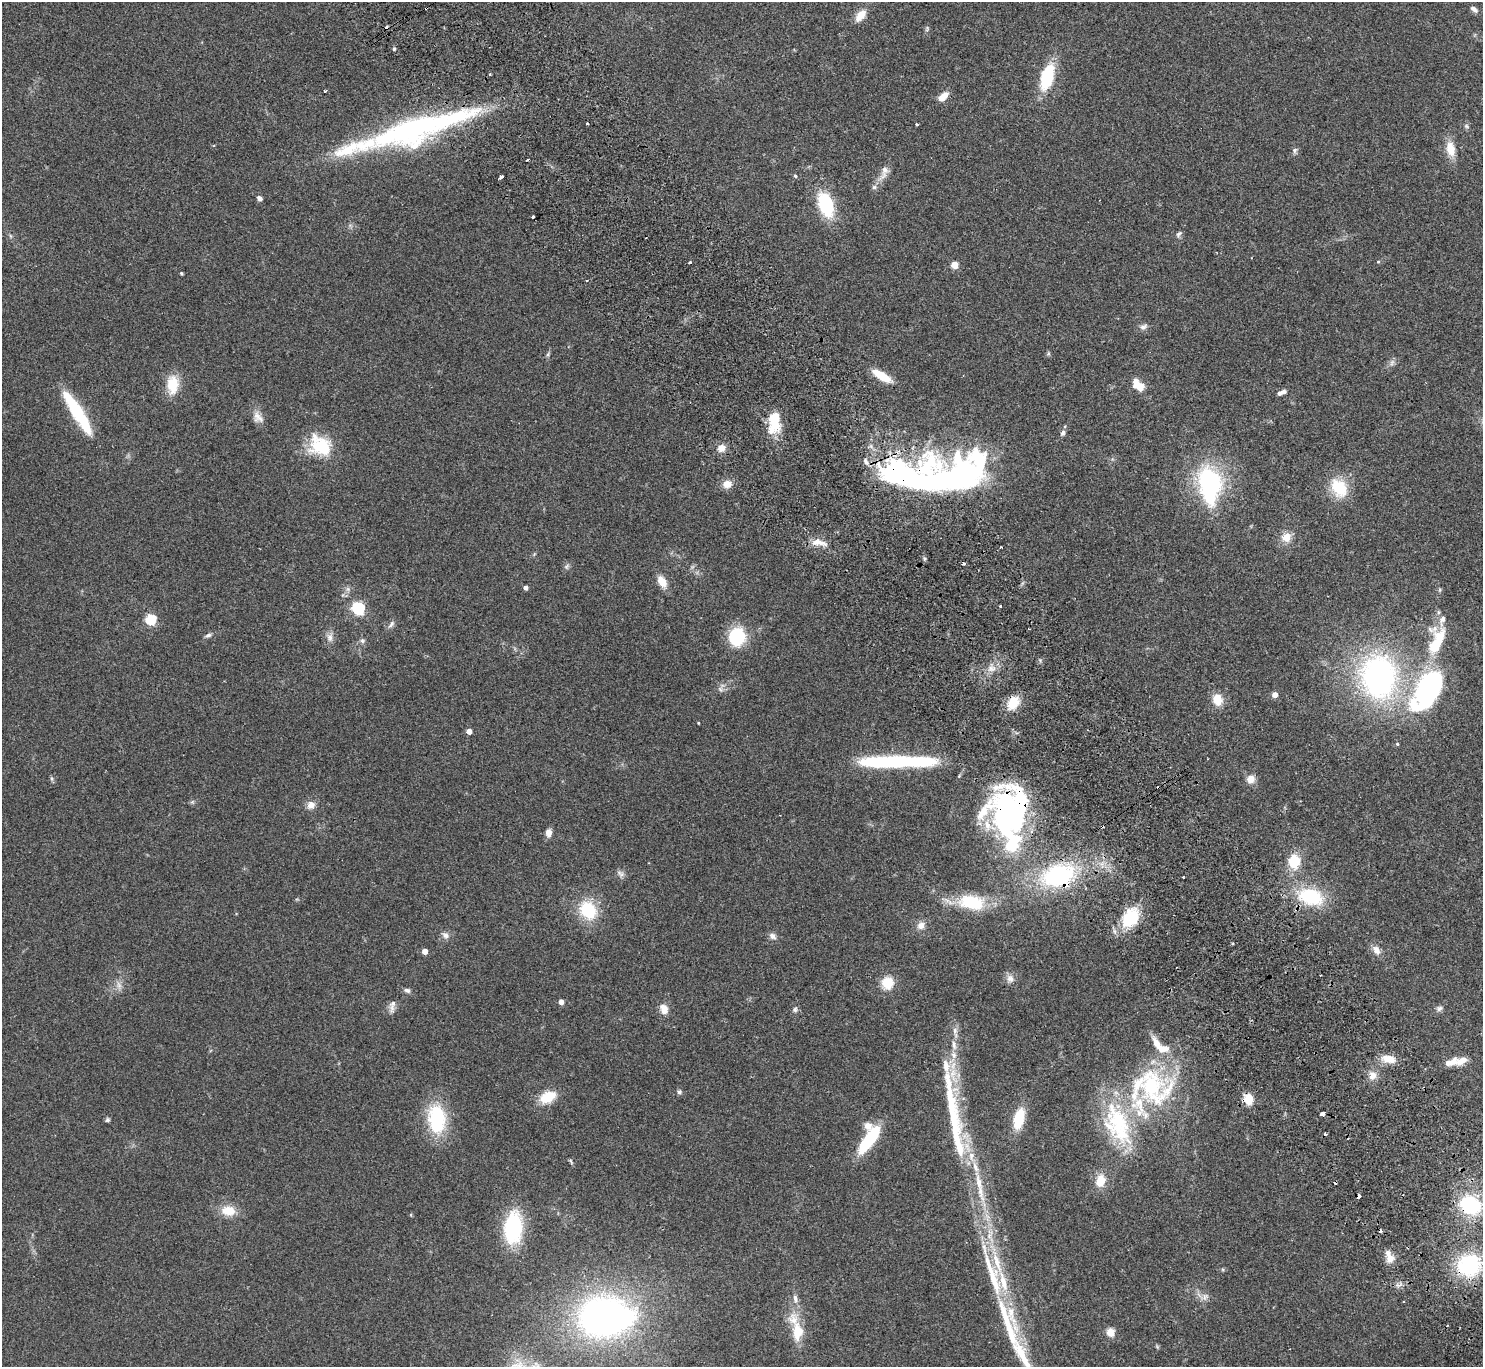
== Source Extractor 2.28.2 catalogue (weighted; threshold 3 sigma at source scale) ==
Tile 6 of 4 x 4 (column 2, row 2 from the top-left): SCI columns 1531-3011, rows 2932-4296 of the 6025 x 5999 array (HDU 1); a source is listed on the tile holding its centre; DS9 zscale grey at full resolution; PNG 1485 x 1369 px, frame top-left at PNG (2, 2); no overlay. Shown black and unused: <1% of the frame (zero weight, under 2 of 3 exposures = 3% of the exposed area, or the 3 px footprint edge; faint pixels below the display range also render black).
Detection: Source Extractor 2.28.2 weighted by HDU 2 'WHT'; one run over the whole footprint, this tile lists its part. Background 0.0987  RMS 0.0088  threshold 0.0396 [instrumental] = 3 sigma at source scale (4.5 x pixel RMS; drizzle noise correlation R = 1.50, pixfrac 1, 0.05/0.05 arcsec/px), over >= 5 px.
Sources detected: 183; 2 too faint to see at this stretch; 9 inside a brighter object's white glare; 8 cosmic-ray / hot-pixel residue — not listed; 29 inside a brighter listed object's ellipse — not listed separately; the other 135 listed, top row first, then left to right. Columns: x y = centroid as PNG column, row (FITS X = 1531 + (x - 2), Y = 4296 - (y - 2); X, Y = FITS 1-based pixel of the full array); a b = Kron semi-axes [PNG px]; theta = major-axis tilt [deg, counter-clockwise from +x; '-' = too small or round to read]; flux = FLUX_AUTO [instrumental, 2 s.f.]
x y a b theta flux
1474 9 11 6 -36 3.4
861 15 14 8 52 12
927 29 7 5 71 1.6
394 49 4 4 - 1.3
490 74 3 2 - 1.1
1047 77 23 11 74 54
325 91 3 3 - 3.1
943 97 12 6 41 9.7
587 123 3 2 - 1.3
916 124 3 3 - 1.2
1466 126 7 5 -18 1.9
417 128 98 30 17 220
214 146 4 3 - 0.85
1450 149 19 10 -77 15
1295 150 8 6 56 2.2
527 160 3 2 - 0.99
885 170 14 12 80 6.3
795 176 5 4 - 1.4
501 177 4 3 - 4.9
874 187 6 6 - 2
259 198 6 5 - 3.1
826 205 21 12 -71 61
1179 234 11 6 59 2.5
11 236 6 4 -70 1.3
690 262 3 3 - 2.7
1378 262 5 3 - 0.8
954 265 5 5 - 23
181 273 3 3 - 1
1143 327 11 8 32 3.6
548 354 7 5 64 1.5
1048 354 7 5 84 1.3
882 376 21 7 -31 20
1136 384 13 9 89 9.3
173 385 21 13 86 23
1284 391 6 5 - 2.6
76 410 48 13 -58 48
258 417 17 12 -57 7.4
774 420 26 13 -89 28
1063 433 9 6 69 2.5
320 446 27 21 -32 42
721 448 9 8 - 7.4
941 479 90 27 -4 480
1210 481 31 23 -40 99
727 484 10 9 - 8.3
1339 488 22 16 -58 32
1286 537 12 11 - 9.5
819 543 24 9 -10 9.8
1001 547 2 2 - 0.62
534 554 5 5 - 1
963 564 3 3 - 2.2
567 566 9 6 45 2.2
662 581 14 9 -59 11
525 588 4 4 - 3.4
1440 590 6 5 - 1.3
1000 606 3 3 - 2.4
358 608 6 5 - 150
151 619 5 5 - 82
391 624 12 5 53 3.1
1432 629 17 10 9 7.9
208 635 9 5 27 2.5
330 637 14 8 81 5.3
737 637 20 17 78 43
362 641 7 7 - 2.3
991 668 12 8 1 6.6
1379 677 43 34 -87 240
721 689 9 7 -59 3.2
1429 690 60 32 55 140
1275 695 4 4 - 7.7
1217 700 11 9 -70 15
1013 703 16 11 58 19
698 723 3 2 - 0.8
469 731 4 4 - 8
1397 744 5 4 - 0.96
888 761 65 11 2 110
52 779 8 3 -71 1.4
1251 779 11 10 - 7
192 802 6 6 - 1.5
311 805 10 10 - 6.2
1007 814 61 45 -83 190
549 833 8 6 89 6.7
1294 861 13 11 -90 27
620 874 12 7 -36 3.4
1059 875 40 24 17 110
1311 897 27 17 -14 57
972 902 29 16 -8 45
588 910 17 14 -54 46
1130 918 18 13 57 48
921 925 10 9 - 6.2
445 935 11 9 -49 4.2
773 936 11 7 -43 3.8
1376 950 13 9 -52 6.2
425 951 5 5 - 5.3
1010 978 12 10 -86 5.2
887 983 12 12 - 20
119 985 13 7 -78 4.7
407 990 8 6 -12 2.5
561 1002 4 4 - 7.6
392 1006 19 7 81 4.8
1439 1008 9 6 15 2.8
664 1009 12 9 -71 8.4
795 1009 8 6 68 2.4
955 1030 10 6 81 3.9
1389 1059 17 9 -11 13
1450 1062 19 9 21 8.9
1373 1075 11 10 - 7.2
1152 1086 61 53 -38 130
679 1092 7 6 - 1.8
548 1097 20 13 27 19
1248 1099 11 9 -78 14
952 1114 101 19 -82 86
1322 1114 4 4 - 12
437 1119 33 20 -84 59
1019 1119 22 10 76 27
107 1120 6 5 - 1.6
869 1139 34 11 55 50
571 1161 8 4 -64 1.4
1100 1181 13 10 80 15
978 1182 31 8 -77 19
1359 1196 4 3 - 46
1470 1205 18 15 -29 71
228 1211 16 11 -5 16
411 1215 5 3 - 0.79
513 1228 29 16 85 85
990 1235 27 10 -85 20
1389 1257 18 9 -66 8.9
1469 1265 24 21 23 80
1399 1285 10 4 18 2.9
1205 1297 11 9 58 5
795 1298 12 7 -76 4.5
1403 1301 3 2 - 1.2
604 1317 55 40 3 340
1008 1325 90 18 -72 72
798 1331 24 13 -89 22
1110 1332 8 8 - 9.1
1157 1347 6 5 - 1.2
Overlapping masked pixels (flux is a lower limit): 9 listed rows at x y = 941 479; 1013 703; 1007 814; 1059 875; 1311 897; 1248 1099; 1359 1196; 1470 1205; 1469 1265